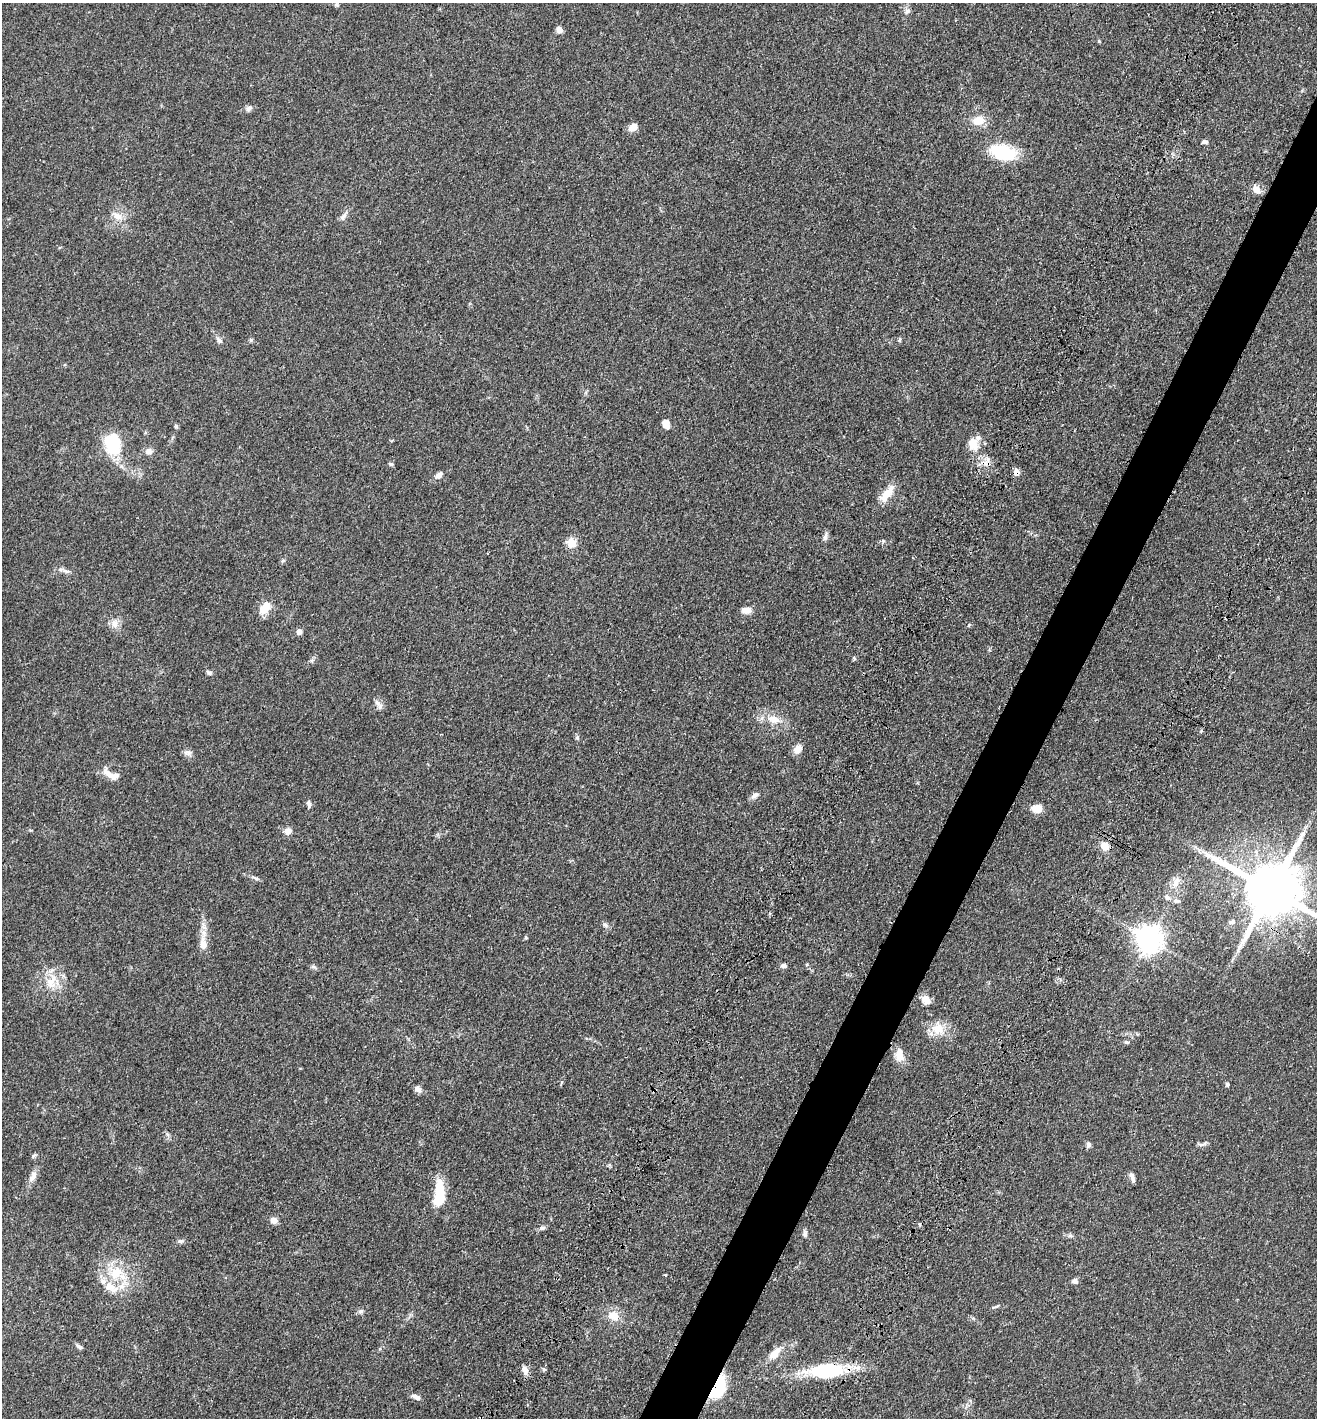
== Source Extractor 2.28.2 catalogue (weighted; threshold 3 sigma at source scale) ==
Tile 10 of 4 x 4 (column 2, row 3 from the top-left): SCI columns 1650-2964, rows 1557-2972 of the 6066 x 6001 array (HDU 1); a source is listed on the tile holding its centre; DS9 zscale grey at full resolution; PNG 1319 x 1420 px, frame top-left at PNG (2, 3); no overlay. Shown black and unused: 4% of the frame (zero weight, under 3 of 4 exposures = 11% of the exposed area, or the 3 px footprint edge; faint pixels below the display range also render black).
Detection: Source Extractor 2.28.2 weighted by HDU 2 'WHT'; one run over the whole footprint, this tile lists its part. Background 0.0631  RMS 0.0045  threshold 0.0202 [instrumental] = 3 sigma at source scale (4.5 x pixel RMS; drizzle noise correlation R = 1.50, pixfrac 1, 0.05/0.05 arcsec/px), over >= 5 px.
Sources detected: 91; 1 inside a brighter object's white glare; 1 cosmic-ray / hot-pixel residue — not listed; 2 inside a brighter listed object's ellipse — not listed separately; the other 87 listed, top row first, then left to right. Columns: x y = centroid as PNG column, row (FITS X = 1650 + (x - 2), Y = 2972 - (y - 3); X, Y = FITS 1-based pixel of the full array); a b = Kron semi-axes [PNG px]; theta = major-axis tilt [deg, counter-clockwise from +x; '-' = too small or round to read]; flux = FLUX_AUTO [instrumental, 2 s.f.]
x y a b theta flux
336 4 5 5 - 0.83
907 11 8 7 - 1.5
559 30 7 6 - 2.2
1099 41 5 4 - 0.46
249 108 9 6 50 1.4
978 121 15 12 3 6
633 127 10 7 37 3.9
1204 142 8 5 -2 1.1
1003 152 25 14 -17 25
1256 189 11 7 -55 3.3
118 216 14 9 -16 3.8
344 216 18 5 53 2
219 340 9 6 -51 1.5
251 340 5 5 - 0.71
900 340 7 3 81 0.59
666 424 9 7 -65 3.3
113 443 21 15 -77 23
973 443 16 12 70 6.8
149 451 8 7 - 2.7
391 464 6 4 -26 0.73
1016 472 9 7 -87 2
439 475 9 6 44 1.9
886 494 24 9 52 6.7
825 536 11 5 72 1.5
571 543 11 10 - 5
65 571 12 5 -24 1.6
264 608 19 11 48 5.5
746 610 12 7 -5 3
114 624 13 9 82 3
969 625 5 3 - 0.38
299 632 7 6 - 1.6
854 658 6 4 -47 0.56
312 660 6 5 - 0.86
209 672 9 5 -32 1
377 703 12 6 -50 2
774 719 16 10 -14 5.7
577 737 6 5 - 0.71
797 749 10 9 - 3.4
188 752 10 8 -11 1.8
108 774 22 8 -41 4
755 795 11 7 33 1.9
309 804 11 6 -81 1.2
1037 808 12 9 -5 4.9
288 831 8 8 - 2.7
1105 846 9 8 - 4.7
255 878 12 4 -23 1
1176 882 15 8 68 3.6
1271 890 17 15 -25 3400
1167 897 8 7 - 1.6
1176 901 9 6 -12 1.4
1232 922 9 6 22 1.4
605 925 9 5 -28 1.1
525 937 6 3 -71 0.44
1149 939 9 8 - 500
203 944 21 10 -86 4.7
807 964 5 3 - 0.4
784 966 7 5 -5 1.3
313 967 8 4 -9 0.89
51 982 20 15 75 8.6
926 1000 13 10 -56 3.5
938 1029 20 16 -55 8
1126 1042 6 4 -17 0.75
899 1055 17 11 -85 4.8
1227 1084 6 4 -78 0.69
418 1089 11 7 -39 1.9
1088 1145 8 6 83 1.2
34 1155 8 5 31 0.82
33 1176 17 8 62 3
1132 1177 13 4 -73 1.6
439 1194 28 11 86 15
274 1220 8 7 - 2.3
542 1228 9 5 8 1.2
805 1234 9 6 72 1.2
1070 1236 7 4 1 0.86
180 1241 8 5 15 1
116 1273 23 16 44 13
666 1275 4 2 - 0.33
1075 1281 7 6 - 1.6
995 1307 11 3 20 0.71
360 1311 8 6 2 1.1
613 1315 15 12 -22 5.7
79 1347 10 5 -42 1
774 1354 18 9 47 5.7
525 1370 12 7 -64 2.5
829 1373 60 12 4 23
718 1388 30 14 64 16
416 1397 11 5 -25 2.1
Overlapping masked pixels (flux is a lower limit): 4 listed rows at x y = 1016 472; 1271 890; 829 1373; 718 1388
Isophote crosses this tile's border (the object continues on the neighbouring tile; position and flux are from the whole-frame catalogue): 1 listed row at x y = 1271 890
Unlisted compact peaks at least as high as the median listed source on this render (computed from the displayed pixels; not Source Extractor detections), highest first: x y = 176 426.